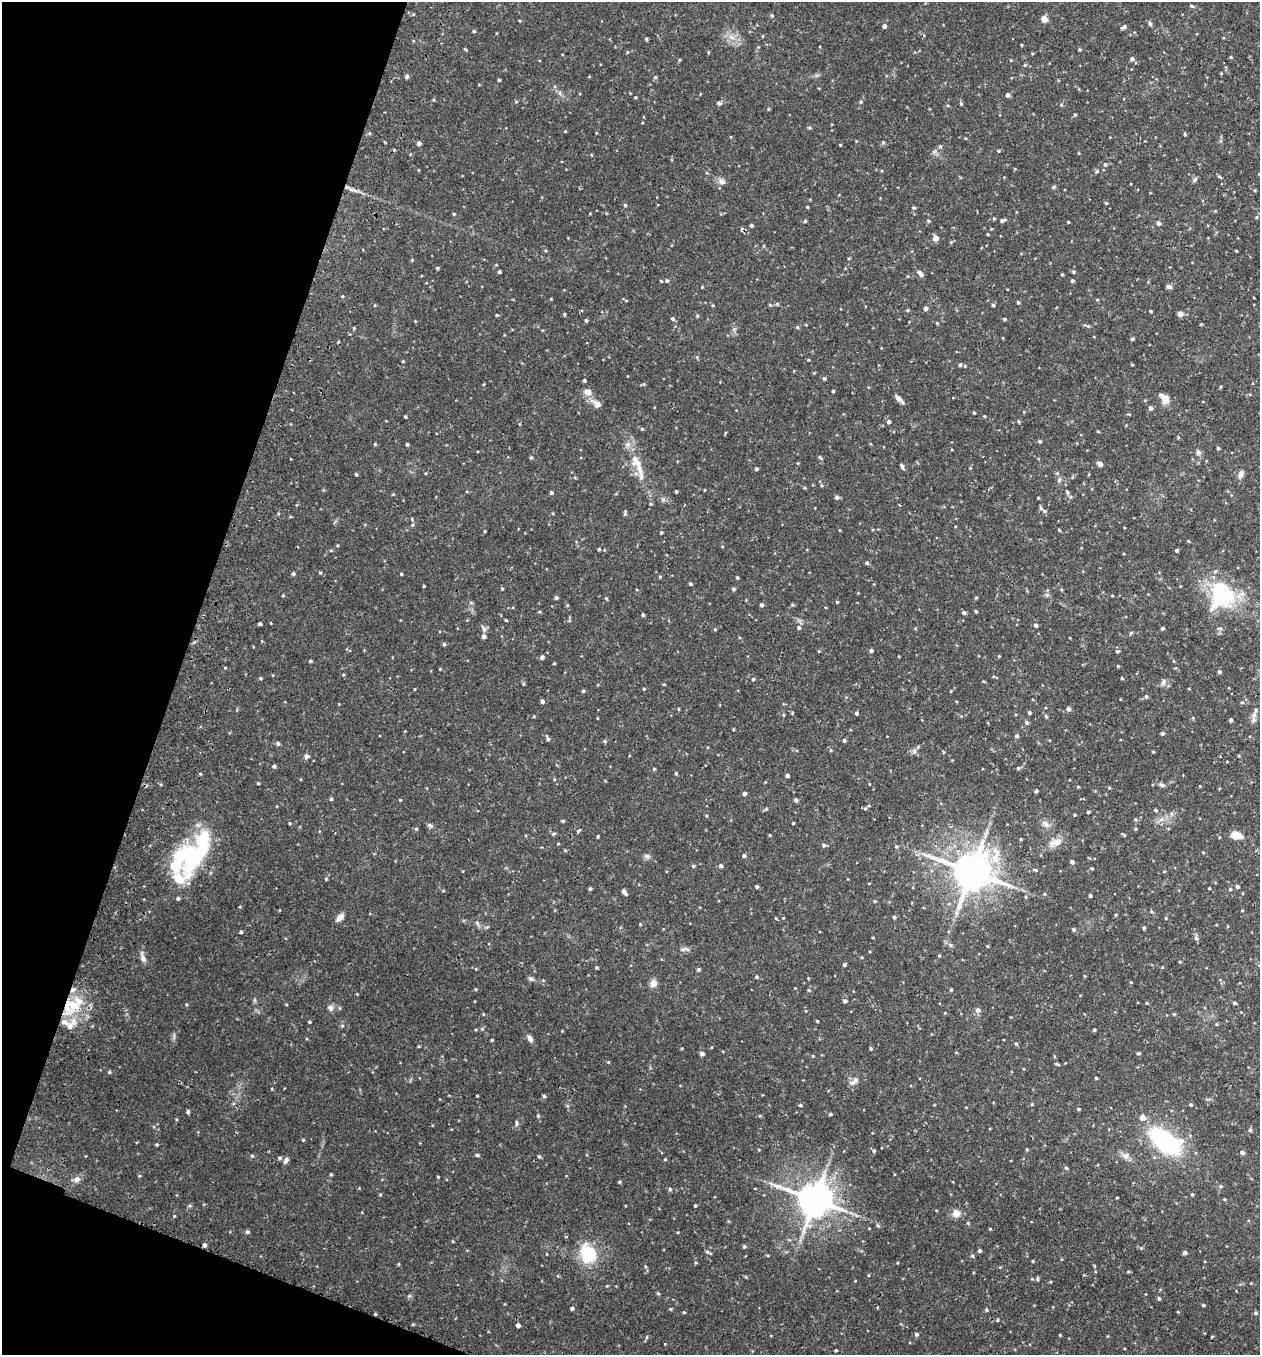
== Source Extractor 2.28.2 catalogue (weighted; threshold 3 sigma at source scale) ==
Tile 9 of 4 x 4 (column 1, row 3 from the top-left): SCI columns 190-1447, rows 1382-2734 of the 5540 x 5467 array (HDU 1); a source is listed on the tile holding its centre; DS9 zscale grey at full resolution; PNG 1262 x 1357 px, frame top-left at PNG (2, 2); no overlay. Shown black and unused: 17% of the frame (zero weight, under 2 of 3 exposures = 3% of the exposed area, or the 3 px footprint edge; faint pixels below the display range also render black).
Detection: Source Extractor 2.28.2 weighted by HDU 2 'WHT'; one run over the whole footprint, this tile lists its part. Background 0.0817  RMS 0.0089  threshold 0.04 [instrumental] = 3 sigma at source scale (4.5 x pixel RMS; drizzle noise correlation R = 1.50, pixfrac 1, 0.05/0.05 arcsec/px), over >= 5 px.
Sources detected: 379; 2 inside a brighter object's white glare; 1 cosmic-ray / hot-pixel residue — not listed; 8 inside a brighter listed object's ellipse — not listed separately; the other 368 listed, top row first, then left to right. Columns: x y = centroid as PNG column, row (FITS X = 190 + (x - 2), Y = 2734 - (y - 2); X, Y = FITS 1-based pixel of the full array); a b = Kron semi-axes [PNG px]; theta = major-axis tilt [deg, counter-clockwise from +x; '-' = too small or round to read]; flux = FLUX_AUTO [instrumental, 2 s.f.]
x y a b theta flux
1191 6 6 4 -26 1.2
772 16 4 4 - 1
1044 19 4 4 - 11
1150 23 5 5 - 1.9
884 26 4 4 - 2.6
1124 27 5 5 - 2
474 31 4 4 - 1
731 37 7 4 -70 2.4
646 39 4 4 - 1.1
1022 45 3 3 - 0.77
708 52 4 3 - 0.73
1231 57 4 3 - 0.8
1132 59 5 4 - 2.2
679 60 4 3 - 0.82
1025 65 4 3 - 0.81
407 76 4 4 - 2.1
655 77 5 4 - 1.1
499 80 3 3 - 1.1
560 93 6 4 -72 1.5
1007 95 4 4 - 2.7
635 97 3 2 - 0.93
516 102 5 3 - 0.78
861 102 4 4 - 1
719 103 7 4 -14 1.6
961 103 5 4 - 1.1
1061 105 5 4 - 0.99
768 109 4 3 - 0.73
1075 115 4 4 - 0.99
565 131 3 3 - 0.61
369 133 5 3 - 0.87
1185 134 4 4 - 0.87
419 143 4 4 - 2.4
840 145 3 3 - 0.69
940 146 5 4 - 1.1
998 151 4 3 - 0.88
1105 164 5 4 - 1.3
1219 176 5 3 - 1
1195 180 6 4 87 1.5
722 182 8 7 - 3.5
1106 203 4 4 - 0.74
625 205 4 3 - 1.3
807 207 3 3 - 0.75
914 208 4 4 - 1.3
454 214 4 3 - 0.93
1257 217 5 3 - 0.8
994 219 4 3 - 0.94
1002 220 6 4 19 2
805 221 4 3 - 0.96
928 221 4 3 - 1.1
1068 222 3 3 - 0.85
1158 223 5 4 - 2.5
751 225 3 3 - 1.7
987 234 3 3 - 0.78
935 238 5 4 - 6.3
1236 251 3 3 - 0.75
412 260 3 3 - 0.71
437 268 4 3 - 0.92
499 272 3 3 - 1.4
1073 272 5 4 - 1
920 273 9 5 -50 2.9
1062 274 4 3 - 0.79
661 281 4 3 - 0.73
667 281 5 4 - 1.4
1072 281 4 4 - 1.2
702 287 3 3 - 0.64
1169 287 6 4 -22 2.8
1018 302 4 3 - 1.1
770 305 4 3 - 0.79
993 305 4 3 - 1.3
926 308 4 4 - 2.9
908 310 4 4 - 0.81
1150 311 3 3 - 0.86
564 314 4 3 - 0.99
1180 314 4 4 - 7.5
497 315 3 3 - 0.85
697 316 4 4 - 0.9
673 319 5 4 - 1.5
1004 319 4 3 - 1
586 320 4 4 - 0.99
937 323 4 4 - 0.74
1201 324 3 3 - 0.74
806 325 4 2 - 0.59
1088 326 4 4 - 0.97
797 327 5 4 - 1
354 328 4 3 - 0.9
1132 339 4 3 - 1.4
403 361 4 3 - 0.65
960 365 4 3 - 1.6
965 366 4 4 - 0.84
824 378 4 4 - 1.4
584 380 3 3 - 1.1
833 391 3 3 - 0.89
588 392 9 8 - 5.1
898 398 12 5 -40 3.4
1165 399 13 9 -57 6.7
598 404 8 7 - 4.6
1150 408 5 4 - 2.6
974 413 3 3 - 0.9
405 417 3 3 - 0.89
1018 421 5 4 - 0.92
889 422 4 4 - 1.8
642 429 4 4 - 0.83
1040 441 4 4 - 1.4
375 444 4 4 - 0.82
407 444 3 3 - 1.1
628 444 7 4 71 2.1
1218 448 4 4 - 1.1
1198 453 7 7 - 2.3
531 458 5 3 - 0.82
290 459 2 2 - 0.58
1100 464 4 4 - 4.7
902 466 7 3 -76 1.7
639 468 41 7 -76 14
756 469 4 3 - 1.7
356 474 3 3 - 1.1
1241 474 9 6 68 4.1
1059 480 8 5 63 1.8
676 491 3 3 - 1
1067 492 7 5 -61 1.9
551 493 4 4 - 1.4
393 494 4 4 - 0.71
837 497 5 4 - 2
1041 508 5 4 - 1.4
625 514 7 3 84 1.3
412 519 5 3 - 0.81
412 525 5 3 - 1
1059 530 4 3 - 0.73
485 531 3 3 - 0.81
661 532 4 3 - 0.98
599 549 3 3 - 1
331 550 5 3 - 0.88
1177 550 3 3 - 1.3
867 563 4 4 - 1.4
320 572 5 3 - 0.87
293 574 4 4 - 1.5
401 574 3 3 - 0.78
660 577 4 4 - 0.84
737 577 3 3 - 1.1
690 584 3 3 - 1.4
424 586 3 2 - 0.7
502 589 4 3 - 0.88
733 589 5 4 - 1.5
1061 589 4 3 - 0.75
1223 594 38 26 -43 57
976 597 5 3 - 0.72
556 598 4 4 - 1.7
837 602 4 3 - 0.8
761 605 4 4 - 2
792 605 5 4 - 1
976 611 3 3 - 1.2
539 612 4 3 - 0.7
964 613 4 4 - 1.7
643 615 4 3 - 1.3
506 620 3 3 - 0.93
260 624 3 3 - 1.6
1036 625 5 4 - 1.9
799 628 5 4 - 1.6
1162 628 4 4 - 1.4
1220 628 6 4 0 1.4
484 629 8 6 -75 2.4
715 629 5 3 - 0.82
1131 633 5 3 - 0.95
484 637 5 4 - 2.6
444 644 4 4 - 1.2
871 650 4 4 - 2
819 651 4 3 - 0.73
1117 651 5 3 - 0.89
999 656 4 3 - 0.73
542 657 4 4 - 2.1
310 661 3 3 - 1.2
1173 661 5 3 - 0.66
1118 666 3 3 - 0.72
1219 672 4 4 - 1.9
260 678 4 3 - 1
1122 678 4 3 - 0.73
753 679 4 4 - 1.1
1163 682 9 5 72 2.2
523 684 5 3 - 0.79
644 689 3 3 - 0.88
583 691 4 4 - 1.1
951 691 3 3 - 0.67
1146 696 5 4 - 1.3
542 701 4 4 - 2
1242 702 5 3 - 0.95
679 709 4 3 - 0.68
1069 709 6 5 - 1.8
856 713 4 4 - 1.6
1029 713 4 3 - 1.4
783 715 5 3 - 0.77
1254 715 8 6 69 3.3
1046 716 5 4 - 1.4
1231 720 4 3 - 1.7
1026 722 5 4 - 1.8
1162 733 4 4 - 1.6
1017 736 5 4 - 1.6
548 739 6 4 -66 1.7
844 740 5 4 - 1.3
278 743 6 4 -67 1.2
831 750 5 3 - 0.83
914 751 6 6 - 2.3
943 752 5 3 - 0.73
1153 752 5 3 - 0.69
307 756 6 5 - 2.3
1227 762 4 2 - 0.52
274 766 4 4 - 1.6
1018 768 5 4 - 1.1
654 769 4 4 - 0.92
676 773 4 3 - 0.95
200 774 5 3 - 0.75
787 775 4 4 - 1.4
258 783 3 3 - 0.8
1162 785 9 4 -33 1.6
1078 787 4 3 - 0.82
1036 791 3 3 - 1.6
744 794 4 4 - 2.4
331 799 4 3 - 1.4
400 800 4 3 - 0.66
796 800 5 4 - 1.9
865 808 5 5 - 1.2
1156 810 5 4 - 1
1088 812 3 3 - 1
1074 815 3 3 - 0.8
1135 819 4 4 - 1.1
563 821 4 3 - 1.2
290 823 4 3 - 0.8
793 823 3 2 - 0.75
1046 824 10 7 -46 3.3
430 825 8 4 -20 1.6
416 829 4 4 - 0.95
1135 829 4 3 - 0.99
579 830 7 3 55 1
770 835 4 3 - 0.66
1124 835 5 3 - 0.89
1236 835 12 7 -17 8.8
598 836 3 2 - 0.95
1021 839 3 3 - 0.83
1055 842 18 8 13 6.8
558 844 3 3 - 0.76
823 845 5 4 - 1.5
896 846 4 4 - 1
1203 852 4 3 - 0.68
189 856 41 32 -67 68
647 856 6 6 - 2
744 856 5 4 - 1.8
1072 862 4 4 - 2.4
693 866 4 4 - 1.1
721 866 4 4 - 2.1
1092 868 4 3 - 0.92
1035 870 5 3 - 0.98
972 872 13 11 -15 2000
757 886 3 3 - 1.6
1237 886 4 4 - 1.8
1209 888 3 3 - 0.63
590 889 4 4 - 1.2
1230 889 4 4 - 1.1
624 892 5 4 - 3.5
1044 894 4 4 - 0.87
1090 895 3 3 - 1.4
178 898 4 4 - 1.5
875 901 4 3 - 0.96
1242 910 4 2 - 0.6
1151 911 5 4 - 0.88
1115 915 5 3 - 0.73
340 917 9 6 42 4.8
894 917 4 4 - 1.4
1166 918 4 3 - 0.72
1144 928 4 3 - 1.4
1073 930 4 4 - 1.4
241 932 3 3 - 1.2
1196 938 6 5 - 2.2
939 956 5 3 - 0.74
143 958 10 7 -78 3.4
844 965 4 4 - 1.3
597 967 3 3 - 0.97
698 969 4 4 - 1.6
756 977 5 4 - 1.1
531 979 7 5 -36 2
653 983 8 7 - 5.2
475 989 4 3 - 0.88
809 990 4 4 - 0.99
951 990 3 3 - 1.1
845 1001 4 4 - 2.1
1147 1003 4 3 - 0.75
1234 1003 4 3 - 1.2
73 1005 28 17 30 32
330 1008 7 6 - 3.1
978 1010 6 5 - 3
1174 1014 4 3 - 0.82
817 1021 3 3 - 0.9
309 1022 3 3 - 0.92
70 1026 9 9 - 5.5
482 1029 4 4 - 0.95
1094 1030 4 3 - 1.1
530 1039 10 6 -57 3.1
492 1040 4 3 - 0.83
1016 1044 4 4 - 0.97
702 1053 5 4 - 2.2
1138 1053 4 3 - 1.3
813 1056 4 3 - 0.65
608 1062 4 4 - 0.69
1057 1064 6 3 -18 0.96
109 1072 5 4 - 0.94
1096 1078 3 3 - 0.9
854 1081 15 6 45 3.8
544 1096 4 4 - 1.4
1032 1104 4 3 - 0.8
800 1105 4 3 - 1.2
1078 1109 4 3 - 1
188 1112 4 4 - 1.7
538 1116 5 4 - 0.98
1142 1117 5 5 - 6.2
516 1123 9 3 86 1.5
1250 1130 5 5 - 1.4
303 1140 4 3 - 0.8
1165 1141 28 14 -39 120
157 1144 4 3 - 0.98
1027 1149 4 3 - 0.86
874 1151 5 4 - 1.1
1242 1153 5 4 - 2
477 1155 4 4 - 1.1
252 1156 5 4 - 0.93
539 1156 4 4 - 1.2
1126 1156 8 8 - 3.8
280 1158 5 5 - 1.7
665 1159 4 3 - 0.77
286 1160 8 5 51 2.4
1066 1168 4 4 - 1.3
331 1174 4 3 - 0.85
438 1177 3 2 - 0.75
77 1179 9 7 25 3.2
619 1182 4 3 - 1.1
1220 1186 5 4 - 1.2
670 1189 5 4 - 1.2
1192 1194 4 3 - 0.96
380 1195 5 3 - 0.75
1117 1198 3 2 - 0.64
815 1200 11 10 - 1600
695 1206 3 3 - 0.99
956 1213 11 11 - 5.6
174 1216 4 3 - 0.76
968 1223 4 4 - 0.97
877 1225 5 3 - 1.1
990 1229 4 3 - 0.77
247 1232 5 5 - 1.5
204 1245 4 3 - 2.4
744 1246 5 4 - 1.3
1141 1248 4 4 - 0.9
979 1250 4 4 - 1.6
707 1252 5 4 - 1.4
1185 1253 4 4 - 2.5
591 1255 23 16 -65 33
972 1256 5 4 - 1.1
1033 1261 3 3 - 0.83
645 1266 5 3 - 0.99
1038 1279 5 3 - 1.1
658 1293 4 3 - 1.1
1159 1298 4 4 - 1.6
1203 1305 4 3 - 1
572 1308 4 3 - 1.5
986 1310 4 3 - 1.2
684 1312 4 3 - 0.83
1255 1313 5 4 - 1.4
997 1320 4 3 - 0.93
518 1325 4 4 - 3
916 1334 5 4 - 1.6
1060 1335 3 3 - 0.71
647 1337 5 3 - 0.95
836 1350 3 2 - 0.88
Overlapping masked pixels (flux is a lower limit): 1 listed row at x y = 73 1005
Unlisted compact peaks at least as high as the median listed source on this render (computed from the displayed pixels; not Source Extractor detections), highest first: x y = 830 1114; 477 1096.